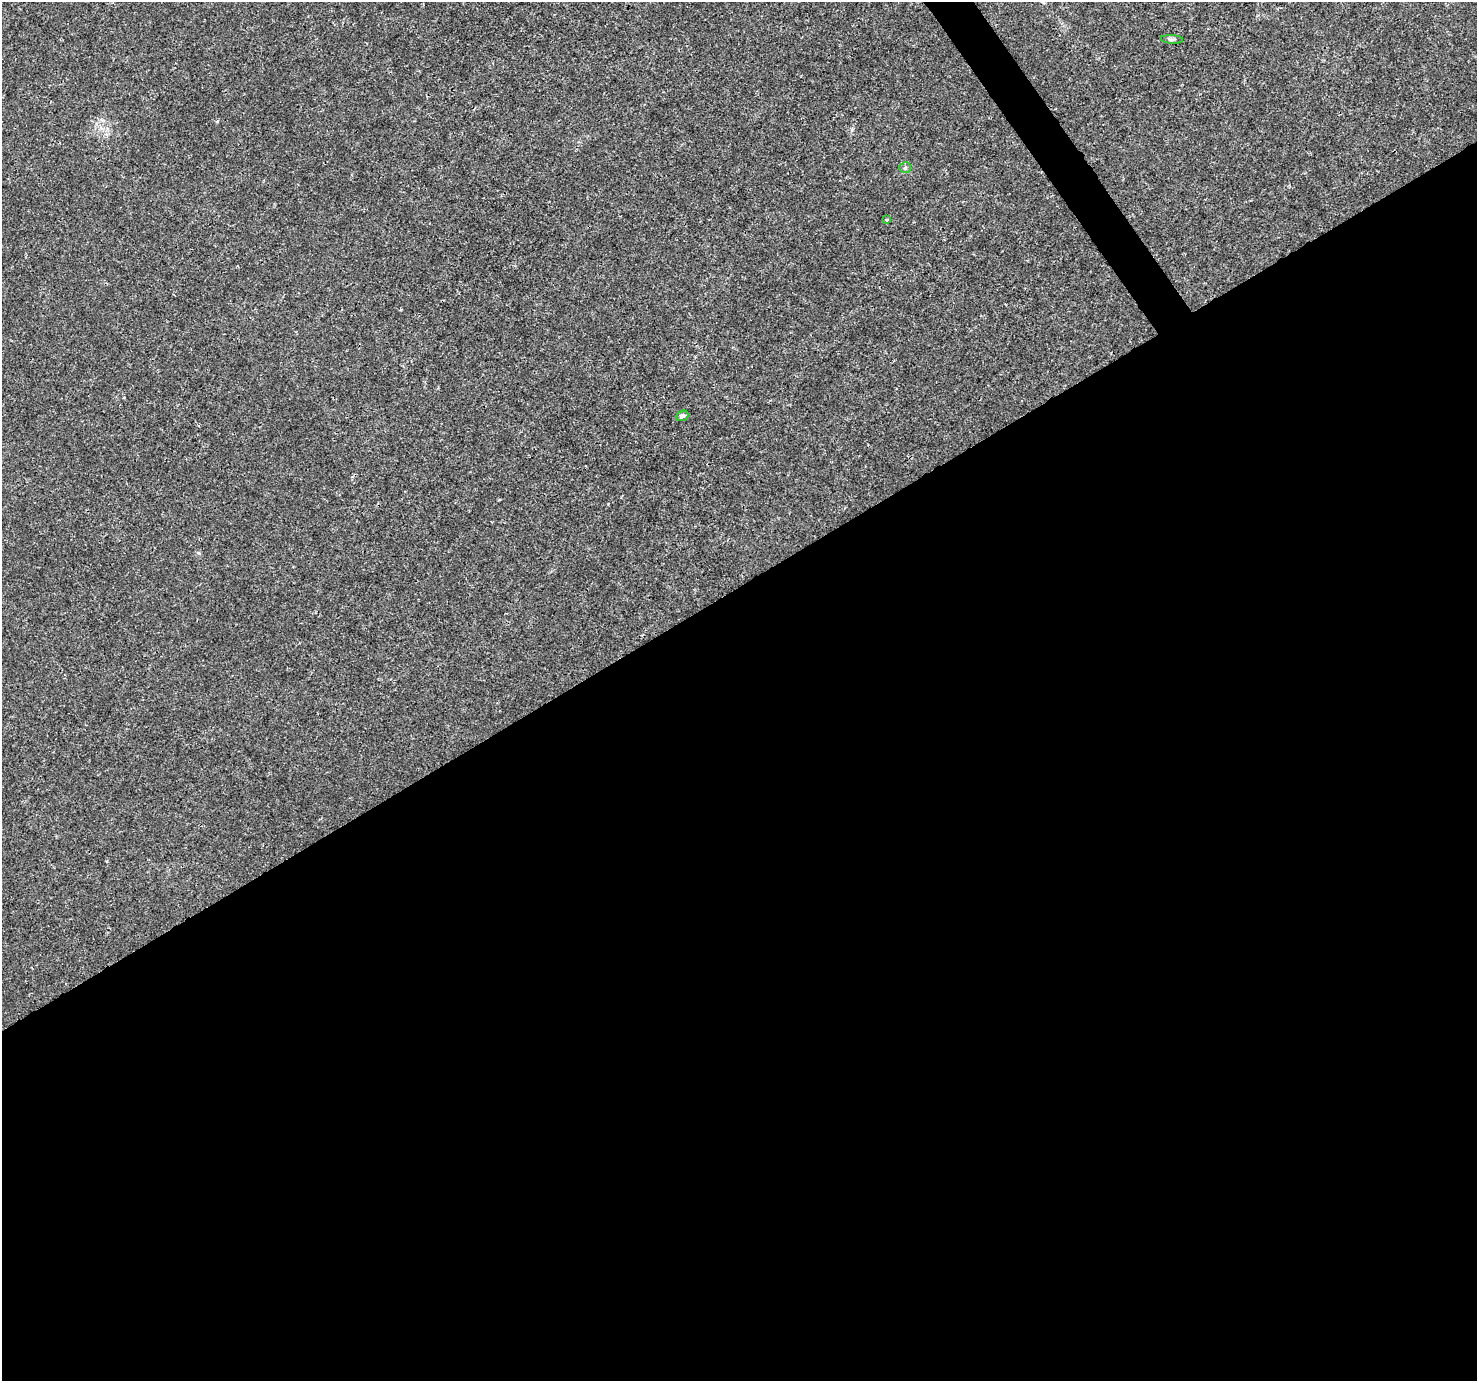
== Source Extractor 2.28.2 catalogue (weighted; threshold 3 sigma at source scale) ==
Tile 15 of 4 x 4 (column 3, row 4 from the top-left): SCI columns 2955-4429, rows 183-1561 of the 5904 x 5819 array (HDU 1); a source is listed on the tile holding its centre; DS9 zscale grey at full resolution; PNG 1479 x 1383 px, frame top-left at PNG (2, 2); each listed source drawn as its Kron ellipse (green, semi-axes under 4 px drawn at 4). Shown black and unused: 58% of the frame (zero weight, under 3 of 4 exposures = <1% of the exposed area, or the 3 px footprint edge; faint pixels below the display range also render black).
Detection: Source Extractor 2.28.2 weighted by HDU 2 'WHT'; one run over the whole footprint, this tile lists its part. Background 0.00368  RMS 0.0011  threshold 0.00501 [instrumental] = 3 sigma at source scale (4.5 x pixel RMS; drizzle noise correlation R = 1.50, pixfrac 1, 0.0396/0.0396 arcsec/px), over >= 5 px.
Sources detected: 4; all 4 listed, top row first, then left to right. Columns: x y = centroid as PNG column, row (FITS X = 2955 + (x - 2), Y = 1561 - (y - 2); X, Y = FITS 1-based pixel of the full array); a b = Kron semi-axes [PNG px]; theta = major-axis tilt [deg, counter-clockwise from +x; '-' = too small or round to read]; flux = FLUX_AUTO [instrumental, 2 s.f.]
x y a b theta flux
1172 39 11 4 -3 0.24
905 168 6 5 - 0.21
886 220 4 3 - 0.22
682 416 6 5 - 0.32